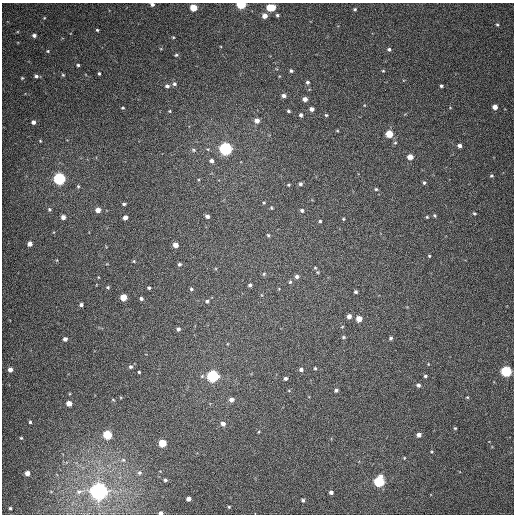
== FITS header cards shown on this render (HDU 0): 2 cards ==
NAXIS1  =                  512
NAXIS2  =                  512

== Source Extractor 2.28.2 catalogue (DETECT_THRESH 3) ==
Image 512 x 512 px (HDU 0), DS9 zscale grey, 1 PNG px = 1 image px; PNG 516 x 516 px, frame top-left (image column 1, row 512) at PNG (2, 3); no overlay
Background 394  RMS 10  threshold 30.3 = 3 sigma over >= 5 px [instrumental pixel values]
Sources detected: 132; all 132 listed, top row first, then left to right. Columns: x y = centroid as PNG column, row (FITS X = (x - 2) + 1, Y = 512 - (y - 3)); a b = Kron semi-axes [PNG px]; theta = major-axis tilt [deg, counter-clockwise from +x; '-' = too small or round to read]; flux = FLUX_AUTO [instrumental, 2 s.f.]
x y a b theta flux
152 4 4 3 - 1600
241 4 5 4 - 52000
271 7 7 5 -1 21000
193 8 5 5 - 16000
355 9 3 3 - 940
277 15 4 3 - 1100
265 16 5 5 - 5200
44 18 4 3 - 660
497 25 3 3 - 690
97 30 3 3 - 810
34 35 5 4 - 2100
173 37 4 3 - 620
389 49 4 4 - 1200
48 51 4 4 - 750
176 55 5 4 - 950
78 65 3 3 - 930
291 71 4 4 - 1200
383 71 4 4 - 660
99 73 3 3 - 920
63 75 4 4 - 730
36 76 5 4 - 1600
22 78 4 4 - 650
307 82 5 4 - 1300
174 84 6 5 - 1700
167 86 5 5 - 2000
441 86 3 3 - 1100
284 96 4 4 - 2300
305 99 4 4 - 3200
495 107 4 4 - 4500
123 108 4 3 - 700
312 109 4 4 - 2900
170 111 4 4 - 660
288 111 4 3 - 1000
301 115 4 4 - 1700
326 115 4 4 - 830
257 121 5 5 - 4400
33 122 4 4 - 2100
337 131 5 3 - 650
389 134 5 5 - 18000
40 141 4 3 - 540
395 143 5 5 - 980
460 146 4 3 - 2400
226 149 5 5 - 190000
194 150 6 5 - 1200
410 157 5 4 - 6500
212 161 5 5 - 2400
491 176 4 4 - 930
59 179 5 5 - 150000
424 183 5 4 - 1200
300 184 4 4 - 1500
289 185 4 3 - 670
78 186 5 4 - 830
376 189 5 4 - 1000
264 203 4 3 - 550
124 204 4 3 - 1000
271 208 3 3 - 700
49 209 4 4 - 970
98 210 4 4 - 5300
302 210 4 4 - 1300
474 213 5 3 - 860
434 215 5 4 - 990
207 216 5 4 - 1800
63 217 4 4 - 3000
427 217 4 4 - 780
125 218 4 4 - 3900
343 219 4 3 - 700
320 221 4 4 - 810
268 235 4 3 - 730
30 244 4 4 - 4100
175 245 5 4 - 5500
429 256 4 3 - 700
134 261 4 4 - 680
179 264 5 5 - 1300
315 268 4 4 - 680
318 272 5 3 - 590
264 274 5 4 - 850
297 276 5 4 - 2000
290 282 5 5 - 980
250 285 4 4 - 1300
108 287 4 3 - 780
149 288 3 3 - 1200
191 289 5 5 - 1100
356 292 3 3 - 1300
123 297 5 5 - 13000
141 299 4 3 - 1500
207 301 6 5 - 1400
81 305 4 3 - 1600
349 316 4 4 - 3100
359 319 4 4 - 8000
342 327 4 3 - 520
178 329 5 5 - 1700
343 337 5 4 - 920
391 338 4 4 - 1300
65 339 4 4 - 2300
428 364 3 3 - 450
131 367 5 5 - 1300
315 368 4 3 - 780
301 369 5 4 - 1900
10 370 5 5 - 3600
506 371 5 5 - 87000
139 372 3 3 - 770
213 376 5 5 - 120000
425 376 4 3 - 1000
285 378 4 4 - 1500
418 385 5 5 - 1700
336 390 5 4 - 1600
467 397 4 3 - 640
231 399 5 4 - 3200
113 400 5 3 - 530
69 403 4 4 - 6800
30 422 4 3 - 1100
223 424 5 4 - 3100
455 428 3 3 - 680
258 432 4 3 - 550
107 435 5 5 - 36000
419 435 4 4 - 3200
21 438 4 4 - 780
162 443 5 5 - 23000
404 458 4 3 - 600
123 460 6 6 - 1400
27 473 4 4 - 4100
139 473 6 5 - 1400
165 480 3 3 - 1100
379 481 6 5 - 80000
79 491 10 7 10 3200
99 491 6 6 - 640000
331 492 4 4 - 2000
188 499 4 4 - 3000
303 500 4 4 - 1200
229 507 4 3 - 750
10 508 3 3 - 830
161 513 4 3 - 2000
At the frame edge (FLAGS 8, measured only in part): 3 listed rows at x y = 152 4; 241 4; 161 513